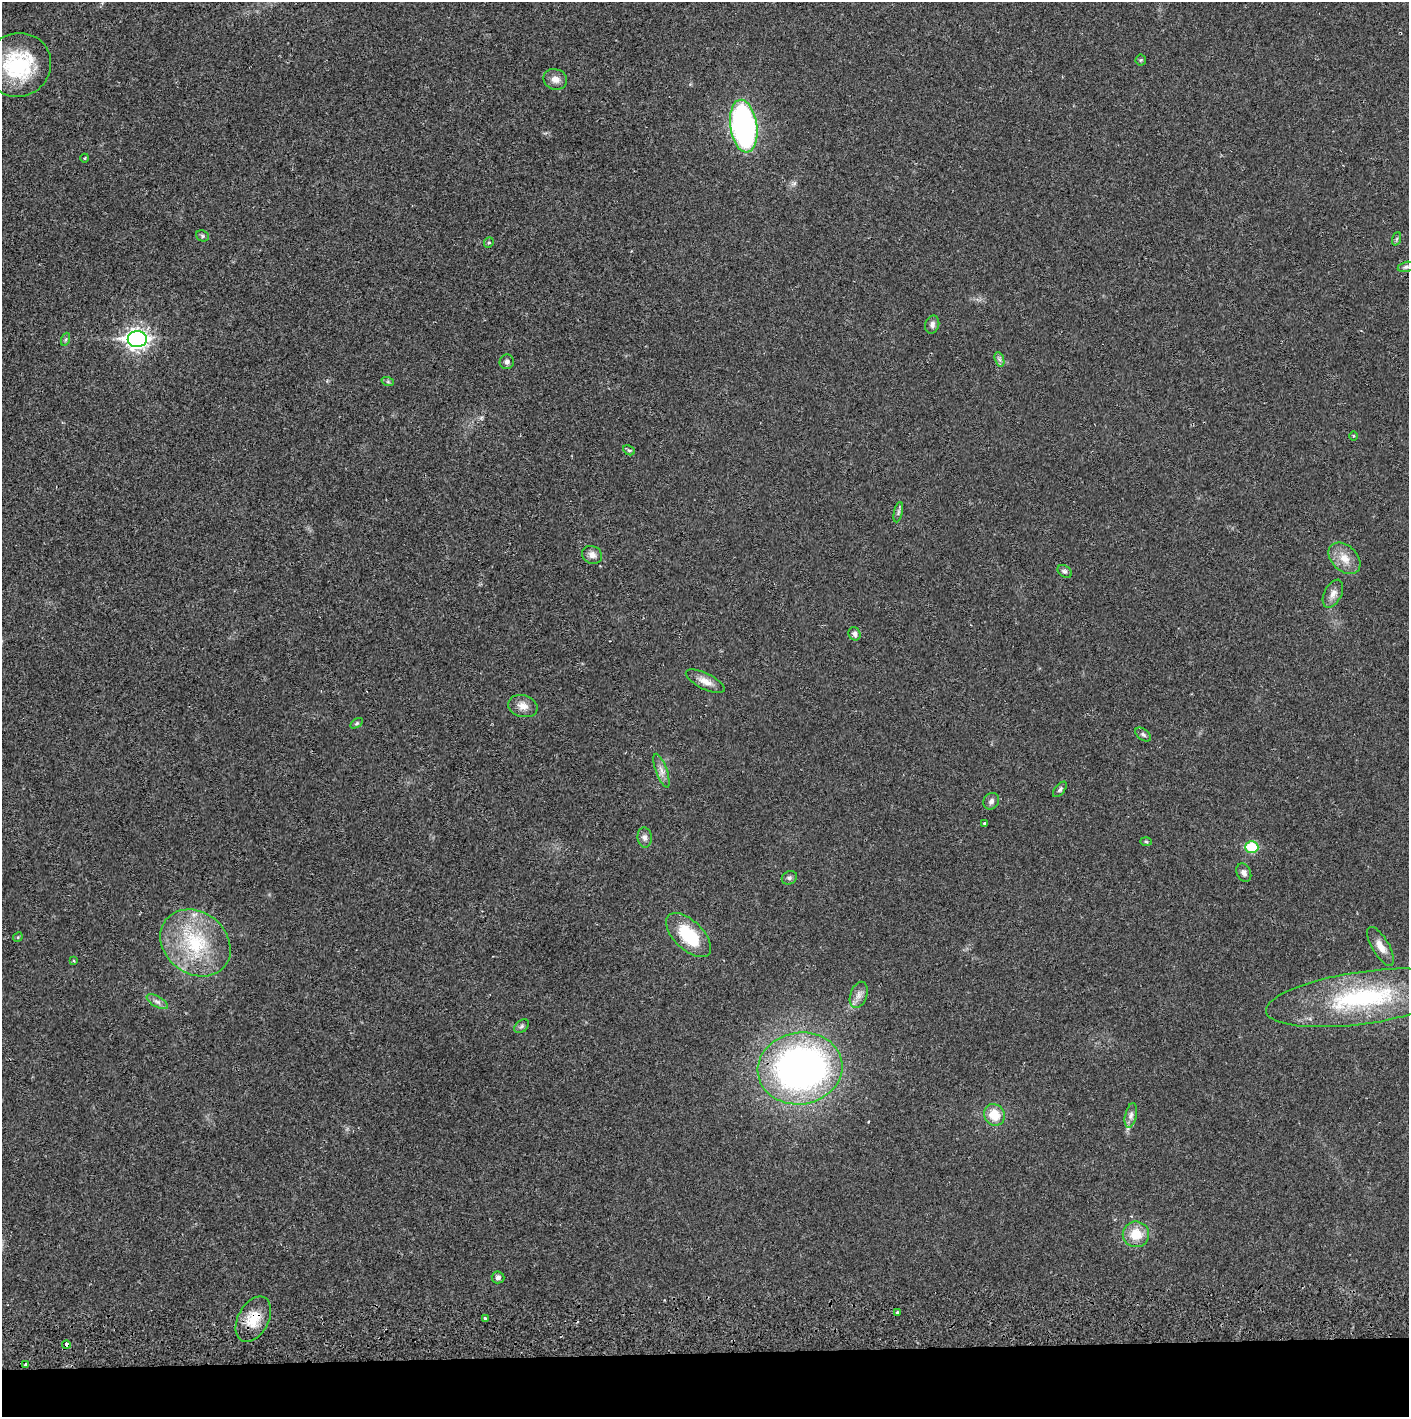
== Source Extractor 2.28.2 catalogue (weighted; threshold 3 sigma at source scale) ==
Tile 8 of 3 x 3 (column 2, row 3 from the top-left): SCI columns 1410-2816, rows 56-1470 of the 4229 x 4358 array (HDU 1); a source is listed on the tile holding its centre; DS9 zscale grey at full resolution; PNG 1411 x 1419 px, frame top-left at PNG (2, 2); each listed source drawn as its Kron ellipse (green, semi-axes under 4 px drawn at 4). Shown black and unused: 4% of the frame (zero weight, under 2 of 3 exposures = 3% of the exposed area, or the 3 px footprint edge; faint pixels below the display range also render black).
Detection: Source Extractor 2.28.2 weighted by HDU 2 'WHT'; one run over the whole footprint, this tile lists its part. Background 0.0209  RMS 0.0035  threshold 0.0156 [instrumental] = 3 sigma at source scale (4.5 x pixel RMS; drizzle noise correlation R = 1.50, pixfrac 1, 0.05/0.05 arcsec/px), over >= 5 px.
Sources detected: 55; all 55 listed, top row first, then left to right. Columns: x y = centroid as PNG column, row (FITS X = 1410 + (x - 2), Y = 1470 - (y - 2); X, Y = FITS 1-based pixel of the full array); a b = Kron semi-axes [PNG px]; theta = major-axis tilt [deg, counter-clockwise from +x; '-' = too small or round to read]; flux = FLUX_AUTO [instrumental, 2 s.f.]
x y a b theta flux
1141 60 5 5 - 0.45
18 65 33 31 27 27
555 79 12 10 -21 2.5
744 126 26 13 -82 94
85 158 4 3 - 0.35
202 236 7 5 -23 0.57
1396 239 7 4 70 0.53
489 243 6 4 67 0.54
1406 267 8 5 14 0.77
932 324 9 7 76 1.4
66 339 7 4 71 0.55
137 339 9 8 - 160
999 359 7 4 -71 0.89
507 362 7 7 - 1.1
388 382 6 4 -19 0.5
1353 436 4 3 - 0.33
629 450 6 4 -28 0.49
898 512 10 4 77 0.87
592 555 10 9 - 2
1344 558 18 12 -44 4.7
1065 571 8 5 -37 0.8
1333 594 15 8 62 2.3
855 634 7 6 - 1.1
705 681 21 8 -26 3.3
523 706 15 11 -16 3.1
357 723 7 4 32 0.49
1143 735 9 5 -37 0.86
661 771 18 5 -70 2.1
1060 789 9 4 49 0.76
991 801 9 7 50 1.2
984 823 3 3 - 0.49
645 837 10 7 -83 1.4
1146 842 6 3 -2 0.44
1252 847 6 6 - 17
1244 873 9 7 -66 1.4
789 878 8 6 29 0.87
689 935 28 14 -44 17
18 937 5 4 - 0.36
195 943 38 30 -38 27
1381 946 22 8 -60 3.5
73 960 4 3 - 0.39
859 995 13 8 71 2.3
1362 998 97 26 8 49
157 1002 12 5 -29 1.3
521 1026 8 5 41 0.86
800 1068 42 36 10 150
994 1115 11 10 - 6.9
1131 1115 12 6 77 1.5
1136 1234 13 13 - 7
498 1277 6 6 - 1.2
897 1313 3 3 - 1.6
485 1318 3 3 - 1.5
253 1319 24 15 62 8.5
66 1344 4 4 - 2.4
26 1364 3 3 - 1.5
Overlapping masked pixels (flux is a lower limit): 2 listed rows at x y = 253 1319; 66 1344